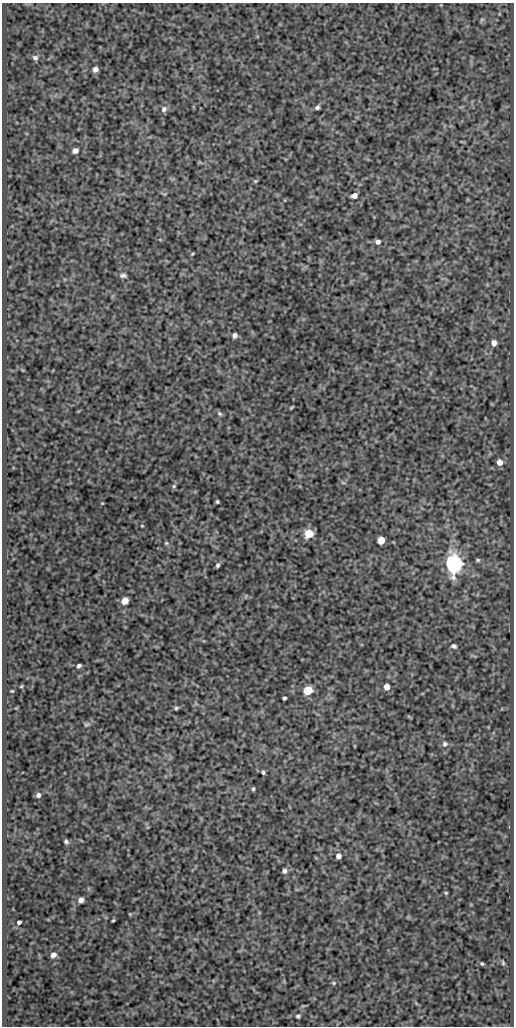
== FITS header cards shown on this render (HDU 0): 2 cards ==
NAXIS1  =                  512
NAXIS2  =                 1024

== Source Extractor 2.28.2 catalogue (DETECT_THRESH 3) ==
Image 512 x 1024 px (HDU 0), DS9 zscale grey, 1 PNG px = 1 image px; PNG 516 x 1028 px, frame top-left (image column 1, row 1024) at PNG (2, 3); no overlay
Background 418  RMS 0.9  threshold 2.69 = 3 sigma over >= 5 px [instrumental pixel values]
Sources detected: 55; all 55 listed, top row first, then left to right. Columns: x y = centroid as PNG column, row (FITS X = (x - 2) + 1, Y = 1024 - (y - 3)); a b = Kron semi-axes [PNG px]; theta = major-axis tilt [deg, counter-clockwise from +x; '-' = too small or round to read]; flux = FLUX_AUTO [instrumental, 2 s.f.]
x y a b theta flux
482 20 7 5 30 96
35 58 7 6 - 170
95 69 5 4 - 350
317 107 6 4 39 140
164 109 8 7 - 230
75 151 5 4 - 380
255 181 5 4 - 69
354 195 5 5 - 420
378 242 4 4 - 280
192 254 4 3 - 60
123 275 8 5 3 160
235 335 5 5 - 230
494 343 6 5 - 370
291 407 4 2 - 68
219 413 8 6 -44 130
499 462 5 5 - 500
343 483 6 4 -3 89
174 486 5 5 - 99
217 502 3 3 - 88
102 503 3 3 - 47
142 526 3 3 - 50
309 534 5 5 - 3300
381 540 5 5 - 1300
166 543 5 5 - 78
478 560 5 4 - 95
453 563 7 6 - 52000
218 565 5 4 - 140
246 596 6 3 72 61
125 601 5 5 - 1000
454 646 7 5 -6 140
79 666 4 4 - 170
21 686 3 2 - 56
386 687 5 5 - 530
308 690 6 5 - 3200
12 691 3 2 - 55
284 698 4 3 - 130
176 708 6 4 16 100
87 724 10 5 22 120
445 744 7 7 - 190
263 772 4 3 - 120
253 789 4 3 - 86
38 795 6 5 - 180
66 841 5 4 - 110
338 856 5 5 - 360
284 871 6 5 - 230
446 893 4 4 - 65
81 900 6 5 - 220
130 914 4 4 - 56
113 920 3 3 - 65
19 922 4 3 - 150
53 955 5 5 - 330
482 963 4 3 - 76
503 963 6 4 -75 80
334 983 6 5 - 95
298 1016 5 4 - 110